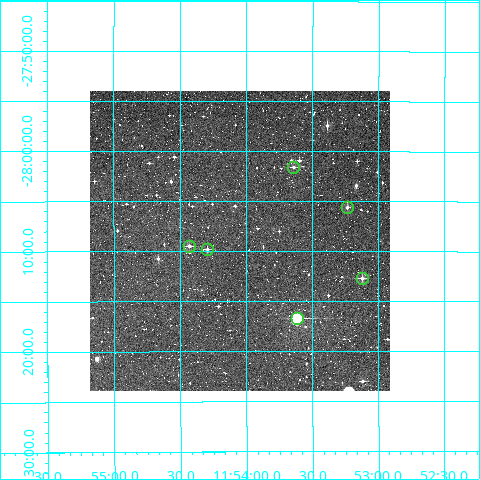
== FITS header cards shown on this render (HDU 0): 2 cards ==
NAXIS1  =                  300
NAXIS2  =                  300

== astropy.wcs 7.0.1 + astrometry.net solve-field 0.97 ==
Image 300 x 300 px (HDU 0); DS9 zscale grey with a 90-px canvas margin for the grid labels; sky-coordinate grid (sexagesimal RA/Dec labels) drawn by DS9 from the SOLVED WCS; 6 Tycho-2 reference stars matched to detected sources circled (green)
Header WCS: RA---TAN/DEC--TAN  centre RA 11:54:03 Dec -28:09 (178.51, -28.15 deg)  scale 6 arcsec/px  FOV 30.0' x 30.0'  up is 0 deg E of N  parity normal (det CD < 0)
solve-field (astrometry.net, Tycho-2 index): VERIFIED the header's WCS against the Tycho-2 star catalogue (verified at 2 index scales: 6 matches each, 0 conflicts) and refined it, rather than solving blind
Solved WCS: RA---TAN-SIP/DEC--TAN-SIP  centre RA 11:54:03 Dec -28:09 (178.51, -28.15 deg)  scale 6 arcsec/px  FOV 30.0' x 30.0'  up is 0 deg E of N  parity normal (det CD < 0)
The solver's refit moves the header's centre by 2.3 arcsec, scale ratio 0.9993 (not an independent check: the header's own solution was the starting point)
Tycho-2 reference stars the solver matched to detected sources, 6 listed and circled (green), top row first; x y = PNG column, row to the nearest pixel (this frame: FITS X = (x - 90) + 1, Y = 300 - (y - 91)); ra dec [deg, ICRS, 3 dp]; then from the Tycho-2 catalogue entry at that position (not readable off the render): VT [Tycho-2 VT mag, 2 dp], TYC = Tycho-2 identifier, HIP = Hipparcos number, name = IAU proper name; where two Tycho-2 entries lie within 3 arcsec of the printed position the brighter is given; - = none
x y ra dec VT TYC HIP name
293 167 178.411 -28.027 11.71 6674-388-1 - -
347 207 178.309 -28.094 11.30 6674-1-1 - -
189 246 178.607 -28.158 11.27 6678-149-1 - -
207 249 178.574 -28.164 11.70 6678-166-1 - -
362 278 178.280 -28.212 11.00 6678-568-1 - -
297 318 178.405 -28.279 8.68 6678-244-1 - -